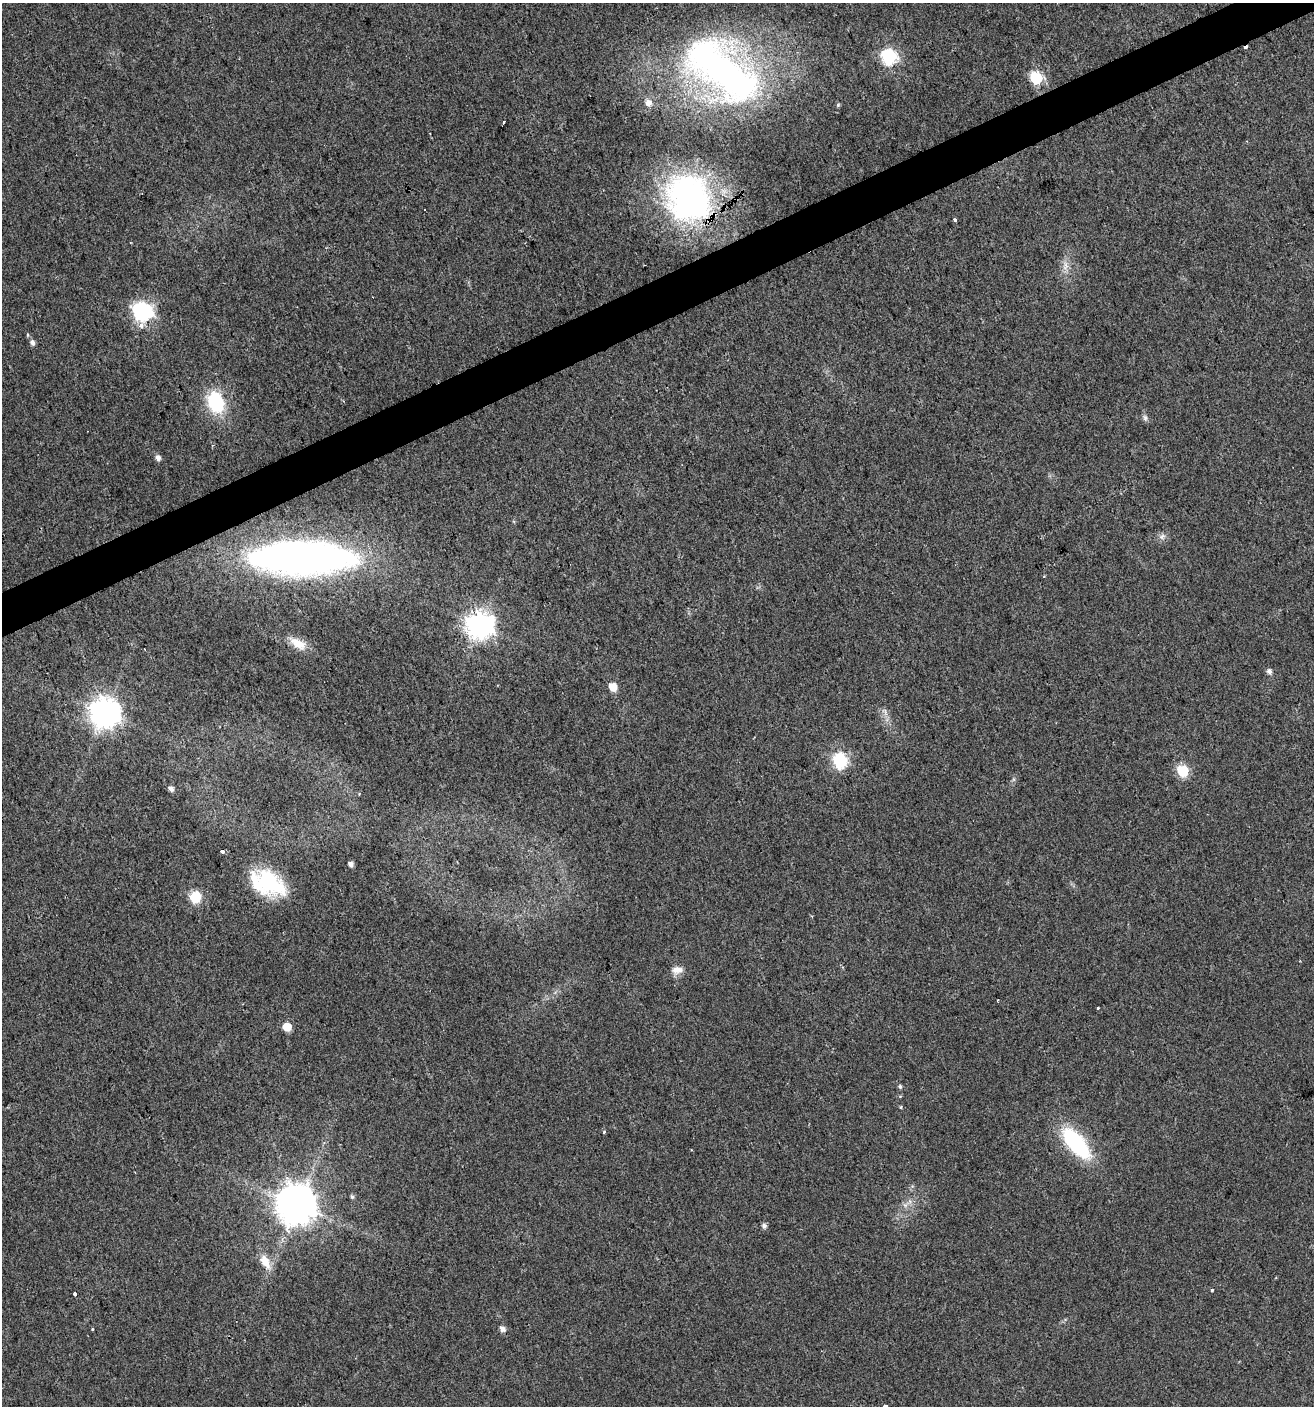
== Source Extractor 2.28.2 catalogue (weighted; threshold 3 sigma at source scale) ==
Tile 10 of 4 x 4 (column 2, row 3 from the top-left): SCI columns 1454-2765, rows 1405-2808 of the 5474 x 5618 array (HDU 1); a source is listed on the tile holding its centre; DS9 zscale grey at full resolution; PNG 1316 x 1408 px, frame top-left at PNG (2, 3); no overlay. Shown black and unused: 3% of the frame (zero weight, under 2 of 3 exposures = <1% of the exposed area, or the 3 px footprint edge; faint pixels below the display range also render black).
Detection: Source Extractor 2.28.2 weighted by HDU 2 'WHT'; one run over the whole footprint, this tile lists its part. Background 0.0185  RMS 0.0053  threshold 0.0238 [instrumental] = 3 sigma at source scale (4.5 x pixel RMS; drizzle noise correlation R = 1.50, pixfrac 1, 0.0396/0.0396 arcsec/px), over >= 5 px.
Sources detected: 49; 1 inside a brighter object's white glare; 1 cosmic-ray / hot-pixel residue — not listed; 2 inside a brighter listed object's ellipse — not listed separately; the other 45 listed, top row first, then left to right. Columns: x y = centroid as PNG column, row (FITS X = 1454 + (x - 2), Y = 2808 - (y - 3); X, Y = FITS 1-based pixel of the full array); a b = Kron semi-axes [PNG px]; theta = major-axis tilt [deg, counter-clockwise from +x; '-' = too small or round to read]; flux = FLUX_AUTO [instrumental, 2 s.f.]
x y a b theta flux
889 57 7 7 - 130
722 70 105 49 -38 230
1036 78 7 6 - 58
648 103 8 7 - 3.6
503 122 4 3 - 5.2
688 198 58 50 -61 140
955 220 3 3 - 2.4
130 242 3 2 - 0.43
1065 266 14 7 79 3.7
143 311 8 8 - 210
32 342 6 5 - 2
216 402 23 17 -69 29
1145 418 8 7 - 1.6
158 457 5 5 - 2.7
1162 537 10 6 49 2
302 558 87 29 0 290
480 625 9 9 - 560
298 643 23 10 -31 8.1
1269 671 7 6 - 1.8
613 687 6 5 - 9.7
105 713 10 9 - 780
840 761 7 7 - 100
1183 771 6 6 - 43
171 789 5 4 - 2.3
359 794 4 3 - 0.62
222 851 4 3 - 2
351 864 5 4 - 2.3
268 882 34 25 -60 33
195 897 6 6 - 44
812 916 3 3 - 0.68
677 970 15 9 2 4.3
1098 1009 3 3 - 2.1
287 1027 6 5 - 13
900 1086 6 5 - 1
604 1132 4 3 - 0.83
1076 1143 34 14 -50 59
352 1197 6 5 - 1
298 1205 11 9 38 1500
905 1205 6 6 - 1.5
764 1226 6 6 - 1.8
265 1262 21 10 -60 7.6
1212 1290 3 3 - 0.82
75 1294 3 3 - 4.2
92 1329 4 3 - 0.43
502 1329 6 5 - 2.7
Overlapping masked pixels (flux is a lower limit): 1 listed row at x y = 688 198